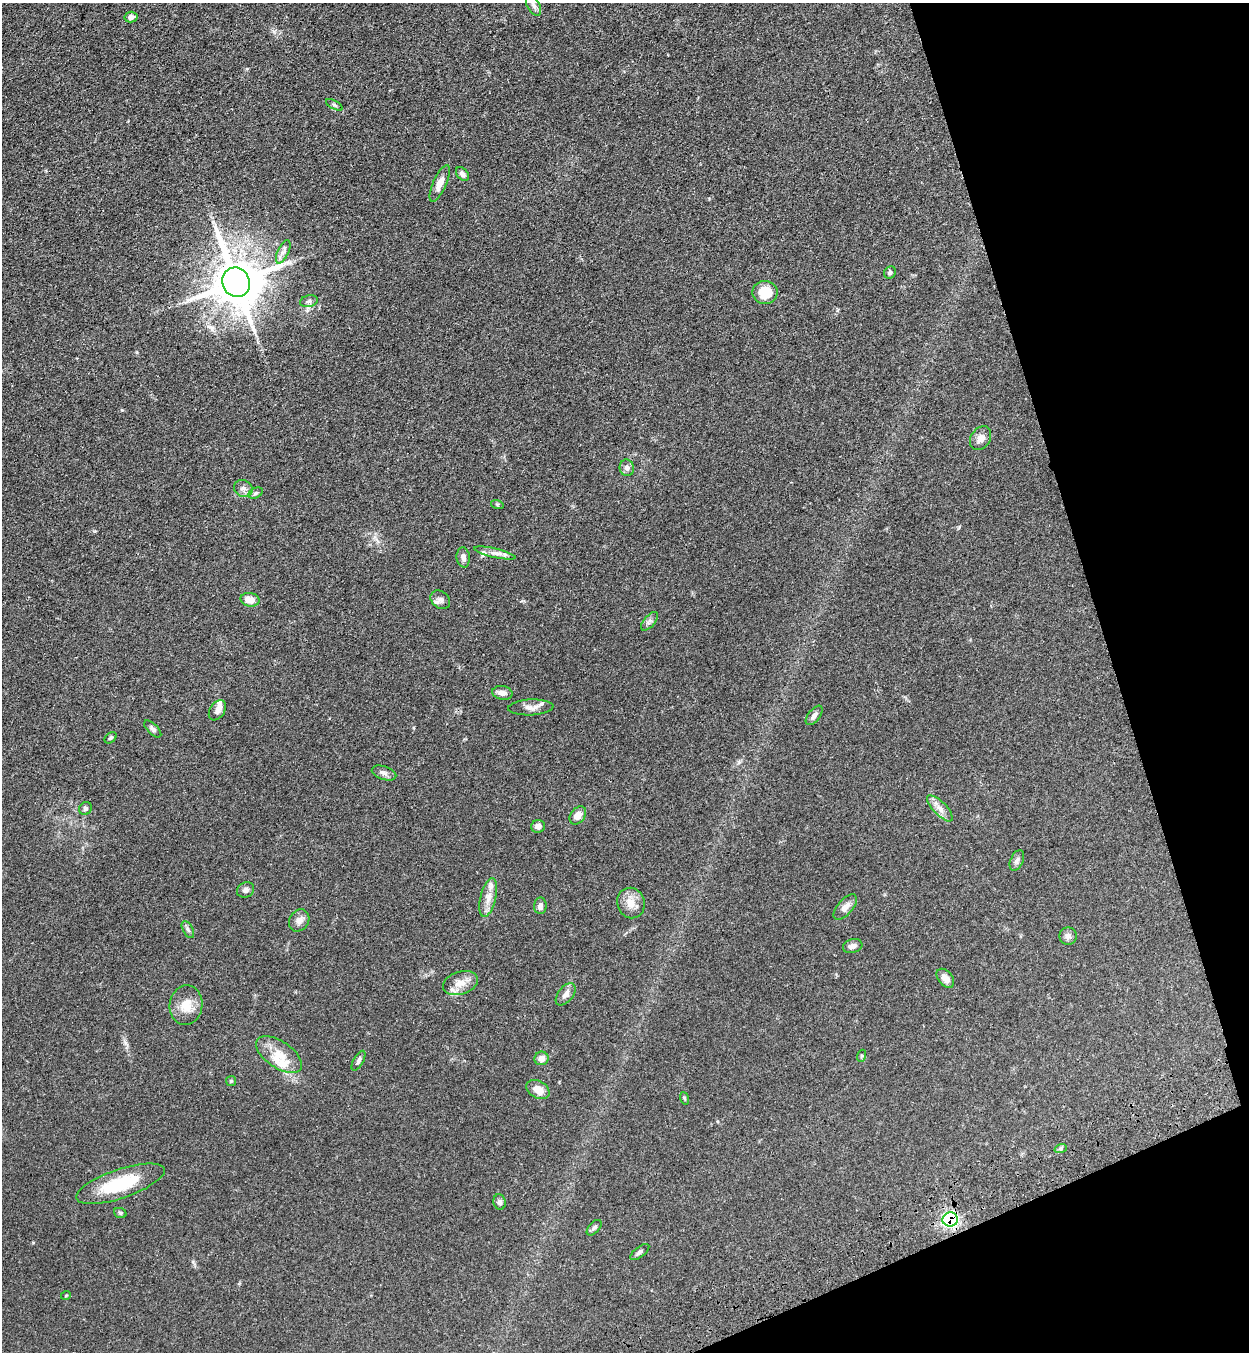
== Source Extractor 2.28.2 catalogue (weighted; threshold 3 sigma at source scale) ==
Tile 12 of 4 x 4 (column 4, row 3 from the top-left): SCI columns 3947-5193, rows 1465-2814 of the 5522 x 5630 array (HDU 1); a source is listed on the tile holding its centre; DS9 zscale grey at full resolution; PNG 1251 x 1354 px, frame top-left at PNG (2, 3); each listed source drawn as its Kron ellipse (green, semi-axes under 4 px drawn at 4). Shown black and unused: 15% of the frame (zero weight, under 3 of 4 exposures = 6% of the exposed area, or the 3 px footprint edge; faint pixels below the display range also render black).
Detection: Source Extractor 2.28.2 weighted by HDU 2 'WHT'; one run over the whole footprint, this tile lists its part. Background 0.0704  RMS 0.0041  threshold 0.0184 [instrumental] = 3 sigma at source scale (4.5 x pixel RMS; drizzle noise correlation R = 1.50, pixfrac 1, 0.05/0.05 arcsec/px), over >= 5 px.
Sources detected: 66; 6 inside a brighter listed object's ellipse — not listed separately; the other 60 listed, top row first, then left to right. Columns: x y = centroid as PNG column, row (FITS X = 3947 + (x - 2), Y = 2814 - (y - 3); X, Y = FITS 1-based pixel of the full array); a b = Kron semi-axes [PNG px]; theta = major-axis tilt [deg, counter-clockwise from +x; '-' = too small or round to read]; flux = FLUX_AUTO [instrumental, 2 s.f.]
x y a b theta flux
534 5 11 6 -62 1.5
131 17 6 5 - 1.7
334 105 9 3 -29 0.63
462 174 8 5 -49 1.4
440 183 20 6 66 3.8
283 252 12 5 65 1.7
890 273 6 5 - 0.96
236 282 15 13 -63 1900
765 292 12 11 - 8.5
309 301 9 5 11 1.1
981 438 13 9 57 2.9
627 468 8 7 - 1.6
243 489 9 8 - 1.8
256 493 8 5 27 0.76
497 504 6 4 -18 0.46
495 553 21 4 -13 2.3
463 557 10 6 -85 1.8
250 600 9 7 -12 4.4
440 600 10 8 -39 1.7
649 621 11 5 48 1.2
502 693 10 7 -11 1.9
531 707 22 8 3 2.4
217 710 11 7 57 1.8
814 715 11 6 51 1.4
153 729 11 5 -45 1.1
111 738 7 4 40 0.61
384 773 13 6 -18 1.5
940 808 17 6 -45 2.8
85 809 7 6 - 0.95
578 815 10 7 54 3.6
538 826 7 6 - 2
1017 860 11 6 67 1.3
245 890 9 7 29 1.3
488 898 20 7 76 3.7
631 903 15 13 -72 4.8
540 906 8 6 88 1.5
845 907 15 7 49 2.9
299 920 12 9 54 2.3
188 930 9 5 -63 0.91
1068 936 8 8 - 1.6
853 946 10 6 15 1.8
945 978 11 7 -51 2.8
460 983 18 11 18 4.8
566 994 13 7 51 2.3
186 1005 20 16 81 6.4
279 1055 26 13 -34 7.2
861 1056 6 4 71 0.51
541 1058 7 6 - 2.6
359 1061 11 5 61 1.2
231 1081 5 5 - 0.49
538 1090 12 8 -29 4.5
684 1098 6 4 -71 0.48
1061 1148 6 4 20 0.72
120 1184 46 14 19 19
500 1202 8 6 -77 1.1
120 1213 6 5 - 0.68
950 1220 7 7 - 79
594 1228 9 5 47 0.99
640 1252 11 5 37 1.1
66 1295 5 3 - 0.34
Overlapping masked pixels (flux is a lower limit): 1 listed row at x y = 950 1220